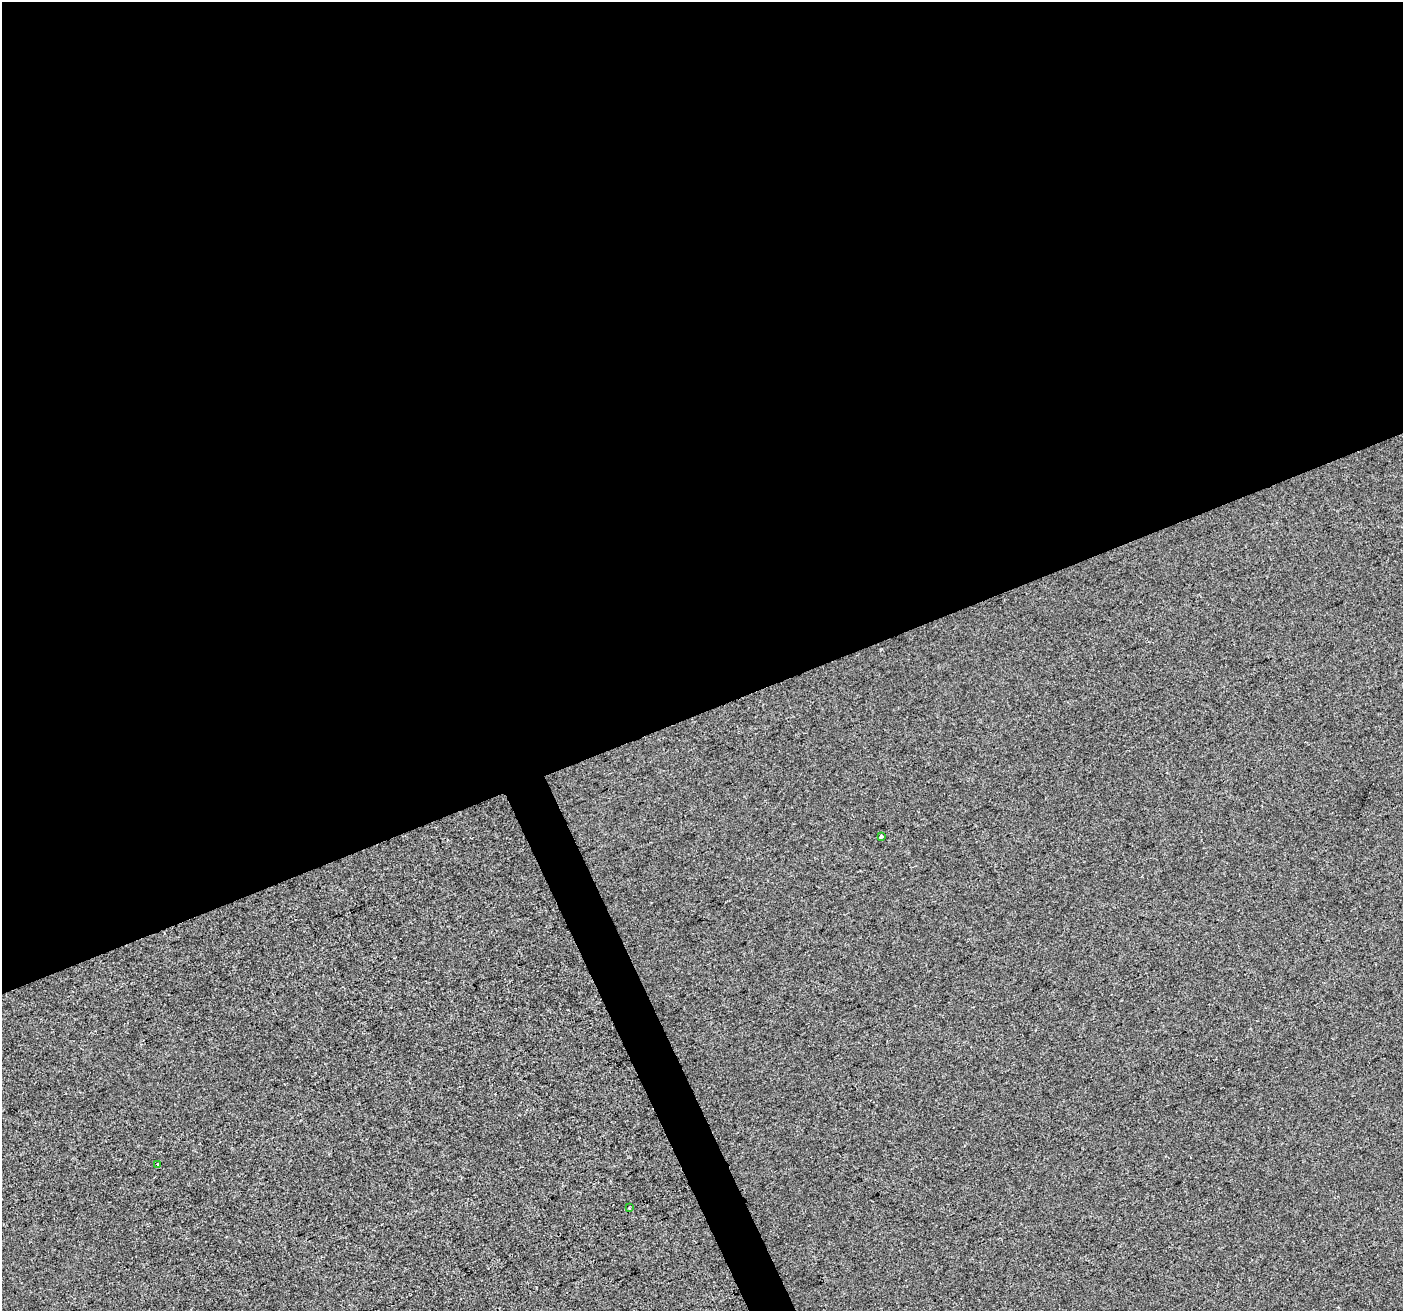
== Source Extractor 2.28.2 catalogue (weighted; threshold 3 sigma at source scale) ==
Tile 2 of 4 x 4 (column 2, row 1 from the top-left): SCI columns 1403-2803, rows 4069-5377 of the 5606 x 5460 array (HDU 1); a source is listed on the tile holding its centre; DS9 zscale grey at full resolution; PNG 1405 x 1313 px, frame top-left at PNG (2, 2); each listed source drawn as its Kron ellipse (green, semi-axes under 4 px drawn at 4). Shown black and unused: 56% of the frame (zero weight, under 2 of 3 exposures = <1% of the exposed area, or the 3 px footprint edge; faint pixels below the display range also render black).
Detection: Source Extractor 2.28.2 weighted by HDU 2 'WHT'; one run over the whole footprint, this tile lists its part. Background 3.67e-04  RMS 0.0056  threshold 0.0251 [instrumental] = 3 sigma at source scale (4.5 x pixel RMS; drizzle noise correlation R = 1.50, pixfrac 1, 0.0396/0.0396 arcsec/px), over >= 5 px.
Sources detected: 3; all 3 listed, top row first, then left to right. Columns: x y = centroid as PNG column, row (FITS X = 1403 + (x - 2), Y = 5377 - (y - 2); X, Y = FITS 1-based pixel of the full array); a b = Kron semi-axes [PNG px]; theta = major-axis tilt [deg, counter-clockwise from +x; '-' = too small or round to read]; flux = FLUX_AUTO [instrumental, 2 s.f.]
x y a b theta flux
881 836 3 3 - 6.5
157 1164 3 3 - 0.84
629 1208 3 2 - 0.65